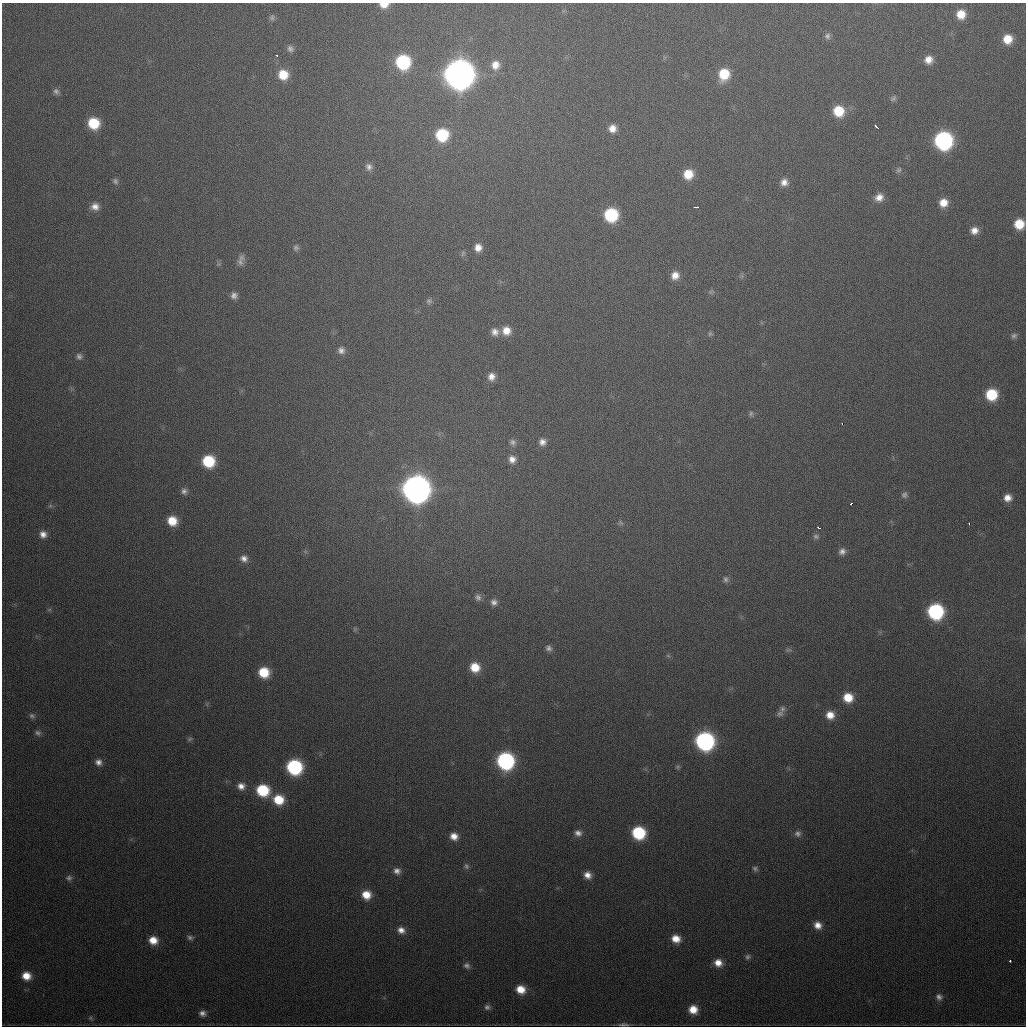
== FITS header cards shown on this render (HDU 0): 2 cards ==
NAXIS1  =                 1024
NAXIS2  =                 1024

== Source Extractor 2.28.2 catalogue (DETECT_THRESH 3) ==
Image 1024 x 1024 px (HDU 0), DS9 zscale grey, 1 PNG px = 1 image px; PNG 1028 x 1028 px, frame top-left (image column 1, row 1024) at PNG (2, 3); no overlay
Background 445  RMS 16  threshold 47.7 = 3 sigma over >= 5 px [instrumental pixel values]
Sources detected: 122; all 122 listed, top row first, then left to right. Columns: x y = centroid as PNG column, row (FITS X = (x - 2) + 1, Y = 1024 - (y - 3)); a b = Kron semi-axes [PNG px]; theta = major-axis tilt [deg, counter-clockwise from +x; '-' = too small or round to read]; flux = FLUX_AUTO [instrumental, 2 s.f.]
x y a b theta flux
384 5 9 6 1 1.2e+04
961 14 9 8 - 1.7e+04
272 17 8 7 - 3.1e+03
827 36 9 8 - 3.6e+03
1007 39 9 9 - 1.9e+04
290 49 9 8 - 4.2e+03
277 55 3 3 - 1.8e+03
928 60 9 8 - 1.0e+04
403 62 10 10 - 1.1e+05
495 65 12 11 - 1.3e+04
459 74 12 12 - 2.4e+06
724 74 11 10 - 3.3e+04
283 75 10 10 - 2.4e+04
56 91 8 7 - 3.7e+03
893 98 10 6 43 2.9e+03
838 111 11 10 - 3.2e+04
93 123 10 9 - 4.1e+04
876 126 5 2 - 3.0e+03
612 128 9 9 - 9.6e+03
442 135 11 10 - 6.3e+04
943 140 11 11 - 2.8e+05
369 167 10 9 - 5.5e+03
899 170 8 7 - 3.1e+03
688 174 10 9 - 2.2e+04
115 181 8 7 - 3.1e+03
784 182 10 9 - 7.5e+03
879 197 11 9 32 9.5e+03
943 203 9 9 - 1.3e+04
95 206 10 9 - 8.6e+03
696 207 5 2 - 3.4e+03
611 215 10 10 - 8.6e+04
1019 224 9 8 - 2.5e+04
974 230 9 8 - 8.7e+03
296 248 8 7 - 3.0e+03
478 248 9 8 - 9.7e+03
463 253 9 5 72 2.4e+03
240 262 12 8 -75 6.0e+03
675 275 10 9 - 1.0e+04
711 292 6 6 - 2.0e+03
234 295 8 7 - 5.0e+03
429 301 8 7 - 3.0e+03
506 331 10 10 - 1.4e+04
495 332 11 10 - 7.5e+03
710 334 6 6 - 2.2e+03
1014 336 9 7 16 3.4e+03
341 350 9 9 - 6.0e+03
79 356 8 7 - 3.7e+03
491 377 9 8 - 8.2e+03
991 394 10 10 - 4.7e+04
751 414 7 6 - 2.7e+03
842 424 3 2 - 4.9e+03
512 442 9 7 -33 3.8e+03
542 442 9 9 - 6.6e+03
512 459 9 9 - 7.6e+03
208 461 10 9 - 5.5e+04
416 489 12 12 - 1.7e+06
184 491 8 8 - 4.5e+03
904 495 8 7 - 3.3e+03
1008 498 9 8 - 9.8e+03
851 504 3 3 - 8.3e+03
50 506 6 5 - 1.9e+03
172 521 10 9 - 2.3e+04
620 523 8 5 -34 2.3e+03
969 524 3 2 - 1.9e+03
819 527 4 2 - 3.4e+03
43 534 9 8 - 7.7e+03
816 536 8 6 -17 2.9e+03
305 551 6 4 -19 1.7e+03
842 551 9 7 35 5.1e+03
244 558 10 9 - 6.6e+03
726 579 9 7 -65 3.5e+03
478 597 9 8 - 4.4e+03
494 602 8 8 - 5.2e+03
49 610 7 4 1 1.7e+03
935 611 10 10 - 1.6e+05
355 629 6 4 -90 1.5e+03
549 648 9 7 -54 4.1e+03
788 650 8 6 12 2.6e+03
668 656 7 4 -19 1.5e+03
475 667 10 9 - 2.2e+04
264 672 9 9 - 3.3e+04
848 697 9 9 - 2.2e+04
780 714 12 9 52 5.4e+03
830 715 9 8 - 1.3e+04
32 716 8 7 - 3.2e+03
38 733 8 7 - 3.7e+03
190 739 7 5 27 1.9e+03
705 741 11 10 - 3.2e+05
505 761 11 10 - 2.3e+05
98 762 9 8 - 6.0e+03
294 767 10 10 - 1.5e+05
678 767 7 5 21 1.8e+03
241 786 9 8 - 7.9e+03
263 790 10 9 - 5.7e+04
278 800 10 9 - 2.9e+04
578 833 9 7 -24 5.6e+03
638 833 10 9 - 7.7e+04
798 834 9 9 - 4.3e+03
454 836 9 7 -26 1.0e+04
466 866 8 6 -67 2.7e+03
755 869 8 6 -34 2.9e+03
397 871 9 8 - 6.0e+03
587 875 8 7 - 8.6e+03
69 878 8 7 - 3.3e+03
366 895 10 9 - 1.8e+04
818 925 9 8 - 9.4e+03
401 930 10 8 -21 8.0e+03
190 937 9 6 -13 3.4e+03
676 939 9 8 - 1.4e+04
153 940 10 9 - 1.6e+04
748 957 7 6 - 2.7e+03
1010 961 3 3 - 2.5e+03
718 963 9 8 - 1.1e+04
467 965 8 7 - 4.0e+03
26 976 10 9 - 1.6e+04
520 989 10 9 - 1.8e+04
939 997 9 8 - 4.9e+03
487 1007 8 7 - 3.5e+03
693 1009 9 9 - 1.6e+04
202 1013 7 6 - 4.9e+03
90 1018 6 5 - 1.9e+03
623 1024 13 4 -1 3.6e+03
At the frame edge (FLAGS 8, measured only in part): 2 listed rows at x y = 384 5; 1019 224